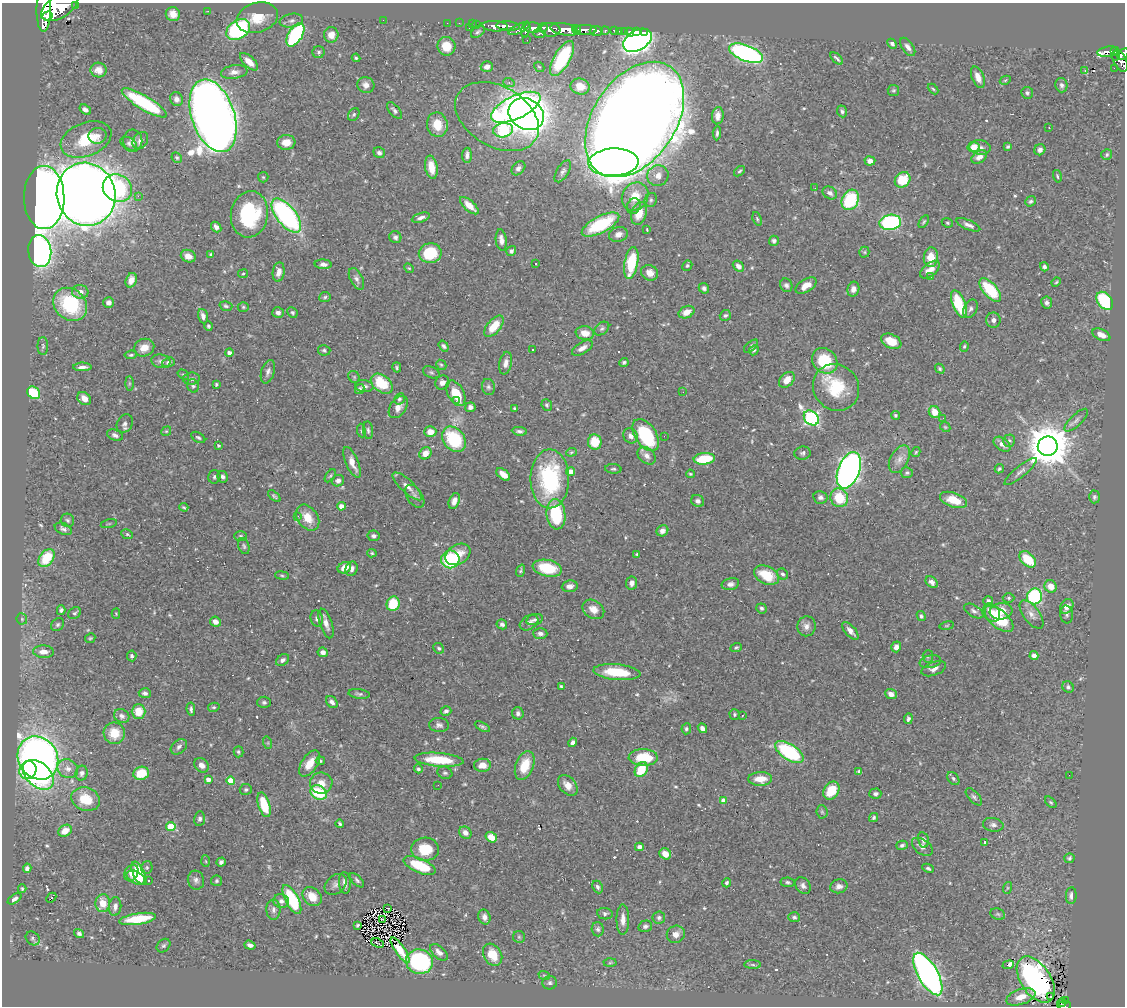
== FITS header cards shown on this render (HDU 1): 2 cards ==
NAXIS1  =                 1123
NAXIS2  =                 1004

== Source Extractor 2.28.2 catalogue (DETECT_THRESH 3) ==
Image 1123 x 1004 px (HDU 1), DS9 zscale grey, 1 PNG px = 1 image px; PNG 1127 x 1008 px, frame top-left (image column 1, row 1004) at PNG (2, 3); each listed source drawn as its Kron ellipse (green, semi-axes under 4 px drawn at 4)
Background 0.456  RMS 0.015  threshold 0.0461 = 3 sigma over >= 5 px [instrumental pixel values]
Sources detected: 587; of the 587, the 500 brightest by FLUX_AUTO listed and drawn (87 fainter detections omitted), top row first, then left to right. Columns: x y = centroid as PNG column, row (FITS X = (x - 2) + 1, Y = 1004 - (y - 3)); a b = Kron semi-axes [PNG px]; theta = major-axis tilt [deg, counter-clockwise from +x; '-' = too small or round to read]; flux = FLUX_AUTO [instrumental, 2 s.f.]
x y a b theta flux
75 5 3 2 - 24
59 7 20 11 30 2800
44 9 22 7 89 2000
208 11 3 2 - 2
173 14 7 7 - 8.7
48 16 5 4 - 380
257 18 21 15 18 28
383 20 2 2 - 99
291 21 12 6 10 4.6
447 23 2 2 - 6.5
459 23 2 2 - 5.2
472 24 3 2 - 8.5
476 24 3 2 - 14
495 26 13 5 -4 650
508 26 12 4 -4 610
543 27 4 3 - 150
469 28 3 2 - 31
519 28 11 4 24 280
533 28 9 5 -4 390
238 29 13 9 34 140
564 29 14 6 -10 1100
526 30 8 3 77 240
550 30 10 7 -5 560
577 30 5 3 - 230
585 30 11 5 -1 520
614 30 3 3 - 36
596 31 6 5 - 160
605 31 4 3 - 60
619 31 2 2 - 3.7
624 31 2 2 - 5.5
636 31 3 3 - 6.8
478 32 8 5 38 2.4
630 32 5 3 - 7.5
645 33 2 2 - 13
539 34 6 4 -8 97
295 35 13 7 59 140
331 35 7 7 - 9.7
527 40 2 2 - 2.4
638 40 15 10 31 550
892 44 5 4 - 2.4
446 46 9 9 - 20
908 47 10 5 -55 4.8
319 52 6 6 - 2.3
1108 52 11 5 8 130
1115 52 4 3 - 70
746 53 18 8 -22 260
1123 54 6 4 45 170
1116 56 5 2 - 39
356 58 4 4 - 1.6
562 58 20 8 60 82
837 58 7 3 -43 2.4
1120 61 11 6 -64 320
249 62 11 5 -44 11
487 67 6 5 - 6.5
539 67 6 4 -41 1.4
1114 68 2 2 - 6.8
99 70 8 7 - 7.3
1085 71 3 2 - 5.8
234 72 13 6 8 6.2
978 77 11 6 -69 8.7
1005 80 6 4 29 1.4
509 83 6 4 -19 1.8
366 85 8 8 - 6.3
1061 85 7 6 - 3
580 87 9 8 - 12
933 89 6 3 -45 1.4
893 90 6 5 - 1.7
1027 93 6 6 - 2.3
176 99 7 6 - 4.5
144 103 26 7 -31 83
516 107 27 11 26 340
85 110 6 4 -37 4.4
394 110 10 5 -51 2.8
842 111 6 5 - 2.2
526 114 18 15 -30 850
354 115 7 5 52 2.2
213 116 38 21 -71 2100
718 116 8 6 83 6.6
497 117 45 30 -30 98
635 119 64 41 56 5400
437 125 12 10 -80 21
1049 127 3 2 - 1.2
503 130 10 7 10 95
717 133 7 3 86 2.4
97 136 9 8 - 5.4
86 139 26 16 21 41
133 141 11 9 88 6.7
140 141 9 7 55 5.9
286 142 9 7 6 13
129 144 9 6 -32 3.5
974 147 6 5 - 16
980 147 10 7 -6 5.5
1008 147 4 3 - 1.6
1040 150 5 5 - 3.5
379 153 6 5 - 3.2
1107 154 6 5 - 1.8
467 155 7 5 88 4.1
979 157 8 6 34 7.1
177 158 5 5 - 1.7
870 161 5 4 - 5.7
613 162 25 14 3 390
431 167 11 6 -80 17
518 168 8 6 48 4.1
563 171 12 6 59 3.8
739 171 6 4 39 2
658 176 11 10 - 7.3
1057 176 6 3 -75 1.5
263 177 5 5 - 1.4
903 180 8 7 - 31
117 188 15 13 -36 81
815 188 2 2 - 1.7
830 193 8 6 -29 4.4
86 194 32 29 -75 2000
138 196 2 2 - 11
635 196 15 12 57 21
44 197 31 20 -90 1900
651 200 7 6 - 2.1
850 200 11 8 62 71
1030 201 5 5 - 2
469 206 11 5 -42 13
634 206 8 6 67 3
639 213 11 7 73 19
249 214 23 18 81 94
286 216 20 9 -52 220
421 218 9 4 16 4.2
757 219 7 4 -71 1.6
890 222 11 7 9 150
924 222 7 3 58 1.6
947 223 6 4 -23 1.6
600 225 21 8 27 75
968 225 13 4 -23 5.1
216 227 6 4 -47 4.1
647 229 3 2 - 1.3
618 234 9 7 16 6.3
395 237 6 6 - 2.8
501 240 11 5 -82 6
774 241 5 5 - 2.8
40 251 16 11 -83 360
511 251 5 4 - 2.7
864 252 5 5 - 1.5
430 253 11 10 - 47
211 254 3 3 - 1.6
188 256 7 6 - 8.7
931 257 10 7 86 19
631 263 16 6 80 51
323 264 8 5 -3 4.1
536 264 3 2 - 1.6
687 266 5 4 - 1.7
738 266 6 4 -41 5.4
1044 267 4 4 - 3.1
409 268 5 4 - 1.3
930 270 11 6 39 12
279 272 10 6 82 7
650 273 9 7 -27 9.3
243 274 5 4 - 1.3
931 276 4 3 - 1.4
356 279 12 6 -63 4.2
131 280 7 5 67 8.1
1056 282 5 3 - 1.3
786 285 7 6 - 3.2
806 286 12 6 31 10
704 288 5 5 - 2.5
853 289 7 6 - 5.5
990 290 14 7 -48 60
80 292 8 6 -3 7.5
325 297 6 5 - 1.9
1105 301 10 7 -51 84
109 302 5 5 - 5
1047 303 6 5 - 3
70 304 18 15 -41 82
959 304 14 6 -68 51
226 306 6 4 -16 2
243 307 5 5 - 1.5
971 309 9 6 64 3.5
292 312 5 5 - 1.7
687 312 8 6 26 11
278 313 6 5 - 4
725 315 6 5 - 2
203 316 7 5 -74 5.1
993 320 7 7 - 3.7
208 326 4 4 - 1.9
494 326 12 6 50 23
602 329 8 5 38 2.6
585 333 9 7 -9 13
1101 335 10 5 -26 7.4
891 341 11 6 -25 17
43 346 9 5 -90 2.1
444 346 6 4 -54 2.5
751 346 8 4 41 2.7
964 346 5 4 - 1.6
144 348 10 8 23 11
582 348 11 5 30 6.9
324 350 6 5 - 2.2
533 350 3 2 - 1.3
754 350 5 4 - 1.8
229 353 4 4 - 4.1
131 355 6 4 8 1.8
161 361 9 6 -9 4.2
825 361 14 11 -48 54
168 362 6 4 19 2.9
624 362 5 4 - 1.9
506 363 11 6 78 6
441 365 5 4 - 1.6
82 367 9 3 0 4.2
397 368 5 4 - 1.6
940 369 5 4 - 1.9
268 372 12 6 72 4.3
431 372 9 5 -22 2.3
183 375 6 4 -33 1.6
354 377 6 5 - 1.6
191 379 8 6 5 3.4
787 380 9 6 46 12
129 383 7 4 -90 1.9
442 383 7 6 - 5.8
216 384 3 3 - 1.5
382 384 12 8 -39 40
193 386 7 6 - 2.5
364 386 9 6 -6 3.5
488 387 8 6 -79 2.8
836 387 24 22 -52 51
360 389 5 4 - 2.5
683 392 2 2 - 2
34 393 7 5 -41 53
456 393 14 8 -62 26
84 398 7 6 - 8.5
399 399 6 5 - 2.1
456 401 2 2 - 1.5
547 405 6 5 - 2.1
398 407 12 8 55 7.3
470 407 5 4 - 3.8
514 408 4 4 - 1.4
934 412 6 5 - 14
895 415 4 4 - 1.7
811 418 8 6 -45 210
943 418 3 2 - 1.5
1076 420 15 5 44 4.7
125 424 9 7 61 4
945 427 6 4 -45 1.3
368 430 9 5 -82 2.6
166 431 5 4 - 1.3
361 431 7 4 -84 1.7
519 431 7 4 -6 2.9
430 432 6 5 - 9.3
115 435 8 5 -21 3.6
646 435 18 10 -56 81
631 436 8 7 - 6
664 436 2 2 - 2
198 437 8 4 -31 2
454 439 14 10 -51 64
1009 441 6 6 - 2.5
595 442 7 6 - 24
1002 444 9 6 -38 6.4
218 445 3 3 - 1.8
1048 446 10 9 - 3800
571 452 5 4 - 1.3
916 452 5 4 - 1.4
425 453 6 5 - 9.6
803 453 8 6 7 2.8
647 456 10 7 -43 6.2
704 459 11 6 6 43
899 459 15 9 61 8.2
352 462 16 6 -67 12
613 469 8 5 -5 2
999 469 5 4 - 1.9
849 470 19 10 69 660
571 472 4 4 - 16
1020 472 20 5 39 4.9
907 473 6 5 - 1.9
503 474 8 4 -39 9.7
690 474 4 3 - 1.4
330 476 7 4 54 1.4
214 477 7 6 - 2.3
223 477 6 5 - 3
550 479 29 19 90 120
338 481 6 5 - 4.6
407 486 19 6 -43 8.2
274 496 7 4 -41 1.7
415 496 13 7 -56 4.4
820 497 7 6 - 3.4
1094 497 6 5 - 2.2
839 498 9 8 - 35
954 500 14 7 -18 22
454 501 8 5 71 7.5
698 501 7 5 -32 3.3
341 506 4 4 - 8.3
184 507 4 2 - 1.4
556 514 15 9 -84 73
298 516 3 2 - 2.5
308 518 14 10 -54 18
67 520 7 6 - 2.5
109 524 8 3 13 1.4
63 529 9 5 -24 3.3
662 531 6 5 - 5.6
127 534 6 4 -26 1.5
241 536 6 5 - 1.5
373 536 6 5 - 2.9
244 546 8 5 -74 2.2
372 553 5 4 - 1.4
458 554 13 9 31 16
637 554 3 3 - 1.9
47 558 10 7 53 37
450 559 9 9 - 74
1028 559 10 6 -44 34
344 568 7 5 24 10
547 568 15 8 -12 40
351 569 7 6 - 4.1
520 571 6 4 68 1.8
782 574 6 5 - 2.5
282 575 7 3 -9 1.5
766 575 13 8 -27 31
932 582 7 5 -40 4.7
631 583 6 5 - 5
730 584 9 6 12 4.4
570 586 8 6 6 5.8
1051 586 6 6 - 10
1034 596 8 7 - 98
1009 598 6 4 -1 1.9
988 601 5 4 - 3
393 604 7 6 - 32
1067 606 8 6 54 8.9
762 608 5 5 - 2.3
593 609 11 8 -33 11
61 610 5 3 - 2.5
974 611 10 6 -30 3.5
1001 611 11 8 6 17
75 613 7 5 38 2.4
992 613 10 7 -53 9
116 614 5 4 - 1.3
1031 614 17 8 -53 7.3
1067 614 9 6 -84 2.6
921 616 5 4 - 2.1
22 619 5 5 - 1.6
317 619 8 6 -74 3.1
999 619 17 8 -40 45
534 620 8 5 17 3
215 622 5 5 - 6.6
529 622 10 7 33 4.7
326 623 15 6 -71 7.9
502 624 5 4 - 3.2
58 625 7 5 45 2.3
806 626 10 9 - 5.9
947 626 7 3 9 1.3
850 631 11 5 -49 6
540 633 7 5 -2 3.8
90 638 5 5 - 1.6
736 647 6 4 19 1.6
896 647 5 5 - 5.3
439 648 5 5 - 1.9
44 652 10 6 -2 8.6
323 652 5 5 - 5.5
132 656 5 4 - 2.8
928 656 6 5 - 1.8
1034 656 4 4 - 4.6
283 660 7 5 36 3.6
930 662 11 6 12 3.6
934 669 13 6 20 6
617 672 23 8 -5 39
561 686 3 3 - 1.3
1068 687 6 5 - 2.4
145 693 6 5 - 3.1
359 694 11 4 -6 2.5
891 694 6 5 - 5.1
264 702 7 5 -1 2.4
332 702 7 5 -47 4.3
214 707 6 4 12 1.5
191 709 6 4 -83 2.5
138 711 7 7 - 19
446 711 5 4 - 2.6
518 713 6 6 - 3.6
734 715 5 5 - 1.8
742 715 3 2 - 1.3
122 716 8 6 -27 4.2
908 719 5 4 - 2.4
439 725 10 7 -3 3.7
482 727 8 3 -27 2
702 728 5 4 - 4.7
686 729 5 5 - 2
114 733 11 10 - 20
573 742 5 4 - 3.7
268 743 6 4 -72 1.4
179 747 9 6 42 3.9
238 752 5 5 - 2
789 752 16 8 -33 95
643 757 14 8 -1 35
38 758 22 19 -57 650
439 760 24 7 -5 40
320 761 4 3 - 1.3
310 764 15 8 56 16
201 765 8 6 -43 6
482 765 8 6 3 10
525 765 15 9 69 22
68 769 11 9 -31 7.6
418 769 4 4 - 2.1
28 770 9 8 - 77
641 770 8 6 60 32
859 772 4 3 - 2.7
82 773 7 6 - 3.4
141 773 8 6 13 25
445 773 7 6 - 2.3
38 775 18 12 -42 160
1069 775 2 2 - 1.5
953 778 7 5 -52 2
208 779 4 4 - 6.6
760 779 12 7 1 16
231 780 4 4 - 26
321 783 11 10 - 11
438 785 2 2 - 2
568 785 12 8 -49 10
246 789 6 5 - 2.2
831 791 10 7 56 26
319 792 9 6 -28 55
875 794 6 5 - 3.1
974 797 10 5 -48 2.7
86 799 15 11 -19 25
724 801 4 4 - 12
1051 802 7 4 -44 1.7
264 805 13 5 -73 33
822 812 6 5 - 1.7
874 817 5 4 - 2
200 819 7 5 82 3.3
340 824 4 3 - 1.7
993 825 10 7 -9 4.1
171 826 5 4 - 32
65 831 7 5 32 12
465 833 6 5 - 5.6
491 837 6 5 - 15
923 840 8 5 -76 3.8
985 842 4 4 - 1.9
902 845 6 4 16 2.8
639 847 4 4 - 4.8
922 847 12 7 -37 5.3
425 849 14 11 3 30
665 854 6 5 - 11
1069 858 5 5 - 1.9
206 861 6 4 -87 1.3
221 862 5 4 - 3.2
420 865 17 7 -22 43
27 868 5 4 - 3.8
147 868 6 5 - 2
928 868 6 4 -26 1.8
131 873 9 6 60 8.1
139 873 12 6 -65 31
136 877 10 6 -27 26
149 880 3 2 - 1.6
196 880 9 8 - 4.2
357 880 9 4 -46 2.6
217 881 5 5 - 1.8
788 882 7 5 -8 2.2
345 883 11 6 -86 6.1
727 883 4 4 - 2.6
336 884 12 9 41 5.4
803 886 9 7 -54 4.3
839 886 9 7 15 5.2
597 887 6 5 - 3
1007 888 6 4 71 1.3
22 889 4 3 - 1.4
1071 896 8 5 87 4.4
312 897 11 8 -44 16
51 898 6 3 44 6.8
14 899 8 4 34 3.5
292 899 16 6 -62 74
281 901 8 7 - 5
103 903 9 7 86 17
115 906 9 6 84 4.5
388 908 3 3 - 1.8
273 910 10 7 -90 5
605 914 8 5 -8 2.8
998 914 7 5 -21 2.4
484 917 7 6 - 5.3
794 917 6 5 - 2.3
659 918 6 6 - 2.6
138 919 18 5 8 38
623 919 15 6 90 8.6
382 920 3 2 - 1.3
358 925 3 3 - 1.8
645 926 7 5 14 2.7
598 929 7 6 - 2.8
79 933 5 4 - 2.8
676 934 9 8 - 7.1
519 937 6 6 - 1.7
33 938 7 6 - 2.5
378 943 6 2 -22 1.3
250 945 6 4 -18 4.7
164 946 7 6 - 2.5
400 950 15 5 -55 13
439 952 10 6 -43 5.4
493 955 12 8 -59 22
419 962 14 12 -14 140
610 963 6 4 2 1.4
753 965 8 4 -2 1.9
1008 965 6 3 19 16
928 974 24 10 -61 470
544 975 6 3 -19 1.3
1036 980 26 15 -56 230
550 983 7 6 - 2.5
1021 997 15 7 18 13
1051 997 3 2 - 2.2
1065 1000 4 3 - 17
1062 1003 4 2 - 13
1064 1005 7 4 2 54
At the frame edge (FLAGS 8, measured only in part): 3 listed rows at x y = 59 7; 1123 54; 1064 1005
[87 fainter detections neither listed nor drawn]